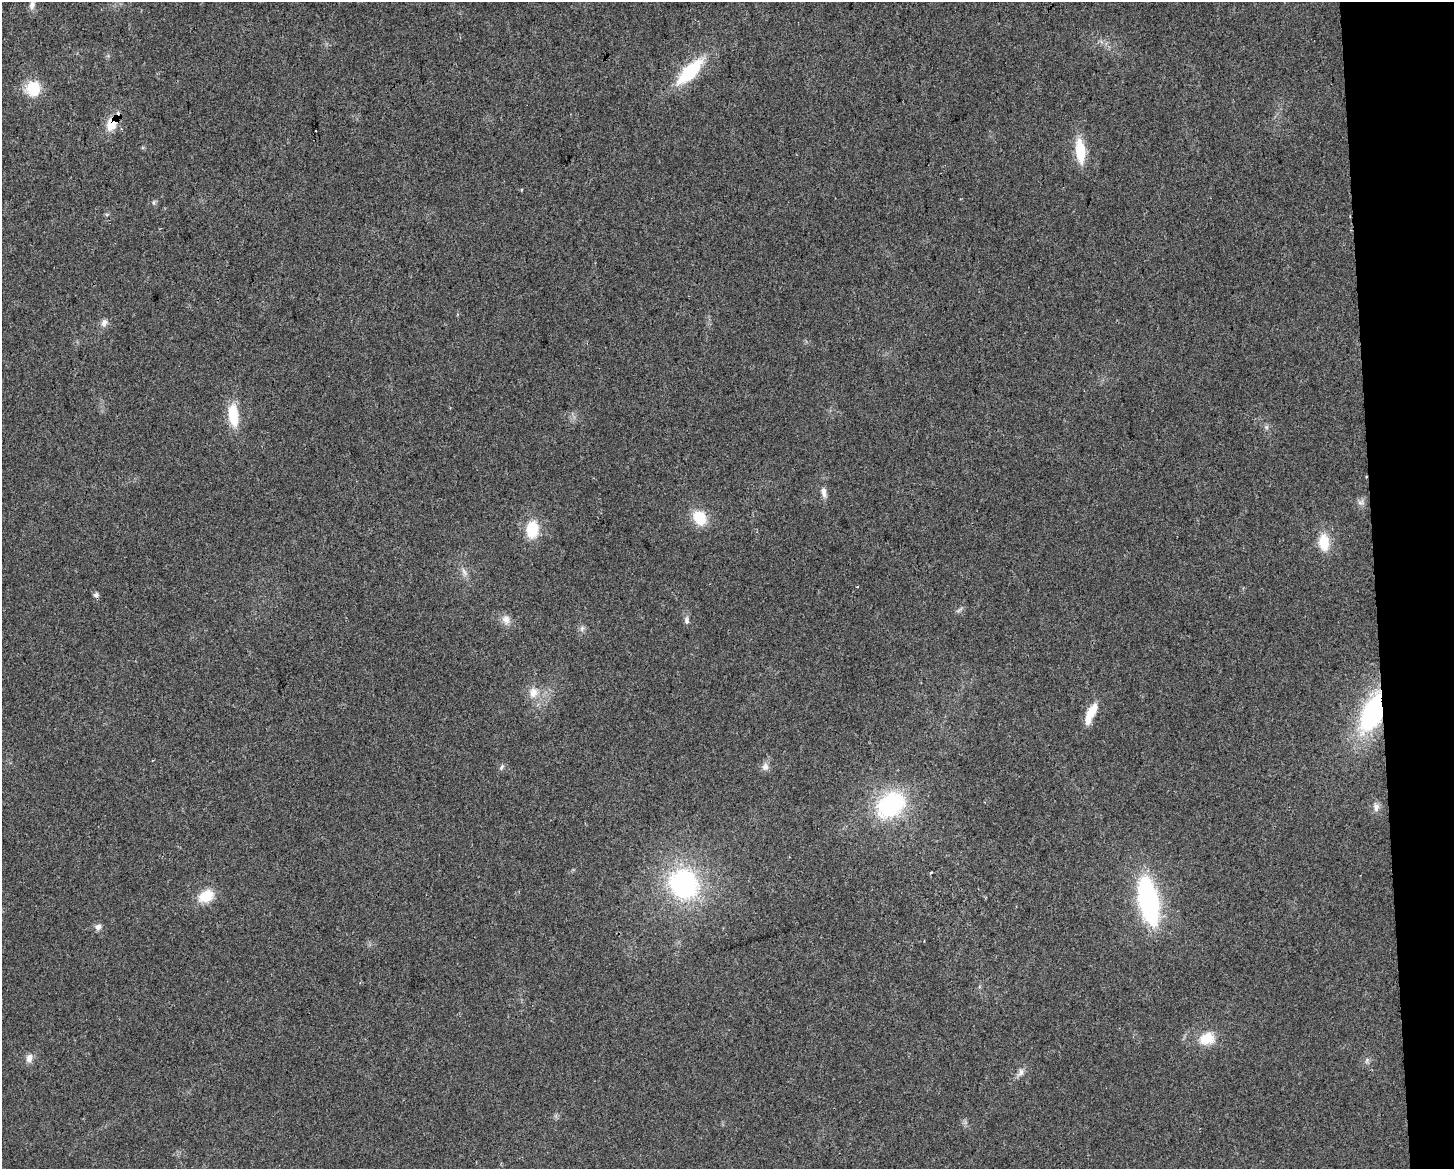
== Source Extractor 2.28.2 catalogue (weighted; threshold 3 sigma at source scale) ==
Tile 9 of 3 x 4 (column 3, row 3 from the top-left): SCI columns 2918-4369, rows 1168-2334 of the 4427 x 4669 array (HDU 1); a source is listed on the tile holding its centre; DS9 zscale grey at full resolution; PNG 1456 x 1171 px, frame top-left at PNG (2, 2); no overlay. Shown black and unused: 5% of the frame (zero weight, under 2 of 3 exposures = <1% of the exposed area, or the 3 px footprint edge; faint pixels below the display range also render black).
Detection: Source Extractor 2.28.2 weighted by HDU 2 'WHT'; one run over the whole footprint, this tile lists its part. Background 0.0441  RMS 0.0067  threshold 0.0299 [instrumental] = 3 sigma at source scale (4.5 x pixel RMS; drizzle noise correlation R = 1.50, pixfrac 1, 0.0396/0.0396 arcsec/px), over >= 5 px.
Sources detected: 38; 1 inside a brighter object's white glare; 2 cosmic-ray / hot-pixel residue — not listed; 1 inside a brighter listed object's ellipse — not listed separately; the other 34 listed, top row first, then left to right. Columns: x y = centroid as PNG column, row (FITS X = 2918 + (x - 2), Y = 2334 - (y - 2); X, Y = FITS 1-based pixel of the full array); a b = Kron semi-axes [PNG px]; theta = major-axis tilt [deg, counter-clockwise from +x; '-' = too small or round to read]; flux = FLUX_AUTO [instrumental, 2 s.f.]
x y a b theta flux
32 5 11 7 78 3.3
690 71 32 12 45 43
33 88 15 13 -86 21
113 122 18 11 63 14
315 130 3 2 - 0.93
1080 151 24 9 -84 24
521 190 4 3 - 0.64
154 202 6 4 71 0.98
104 323 11 8 71 3.4
233 415 23 10 -84 22
823 492 13 6 -77 3.6
1361 502 10 5 13 2.2
700 518 16 13 -58 18
532 529 18 12 86 21
1324 542 18 10 -85 17
464 572 12 4 -60 2.5
506 619 13 11 -73 4.9
687 621 10 6 88 2.4
582 628 8 5 66 1.9
533 692 14 11 73 7.4
1373 712 35 17 68 96
1088 718 20 9 77 9.3
502 767 9 5 60 1.5
765 767 11 9 84 3.6
891 805 29 21 37 76
1376 807 11 8 -83 3.6
683 884 32 28 -47 98
206 896 15 11 31 18
1148 901 31 12 -79 170
98 927 9 8 - 2.7
1207 1039 18 14 22 16
29 1058 11 8 78 3.9
1367 1060 8 5 60 1.6
1021 1072 13 7 61 3.3
Overlapping masked pixels (flux is a lower limit): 2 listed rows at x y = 113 122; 1373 712
Isophote crosses this tile's border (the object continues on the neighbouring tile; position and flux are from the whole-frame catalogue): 1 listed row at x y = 32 5